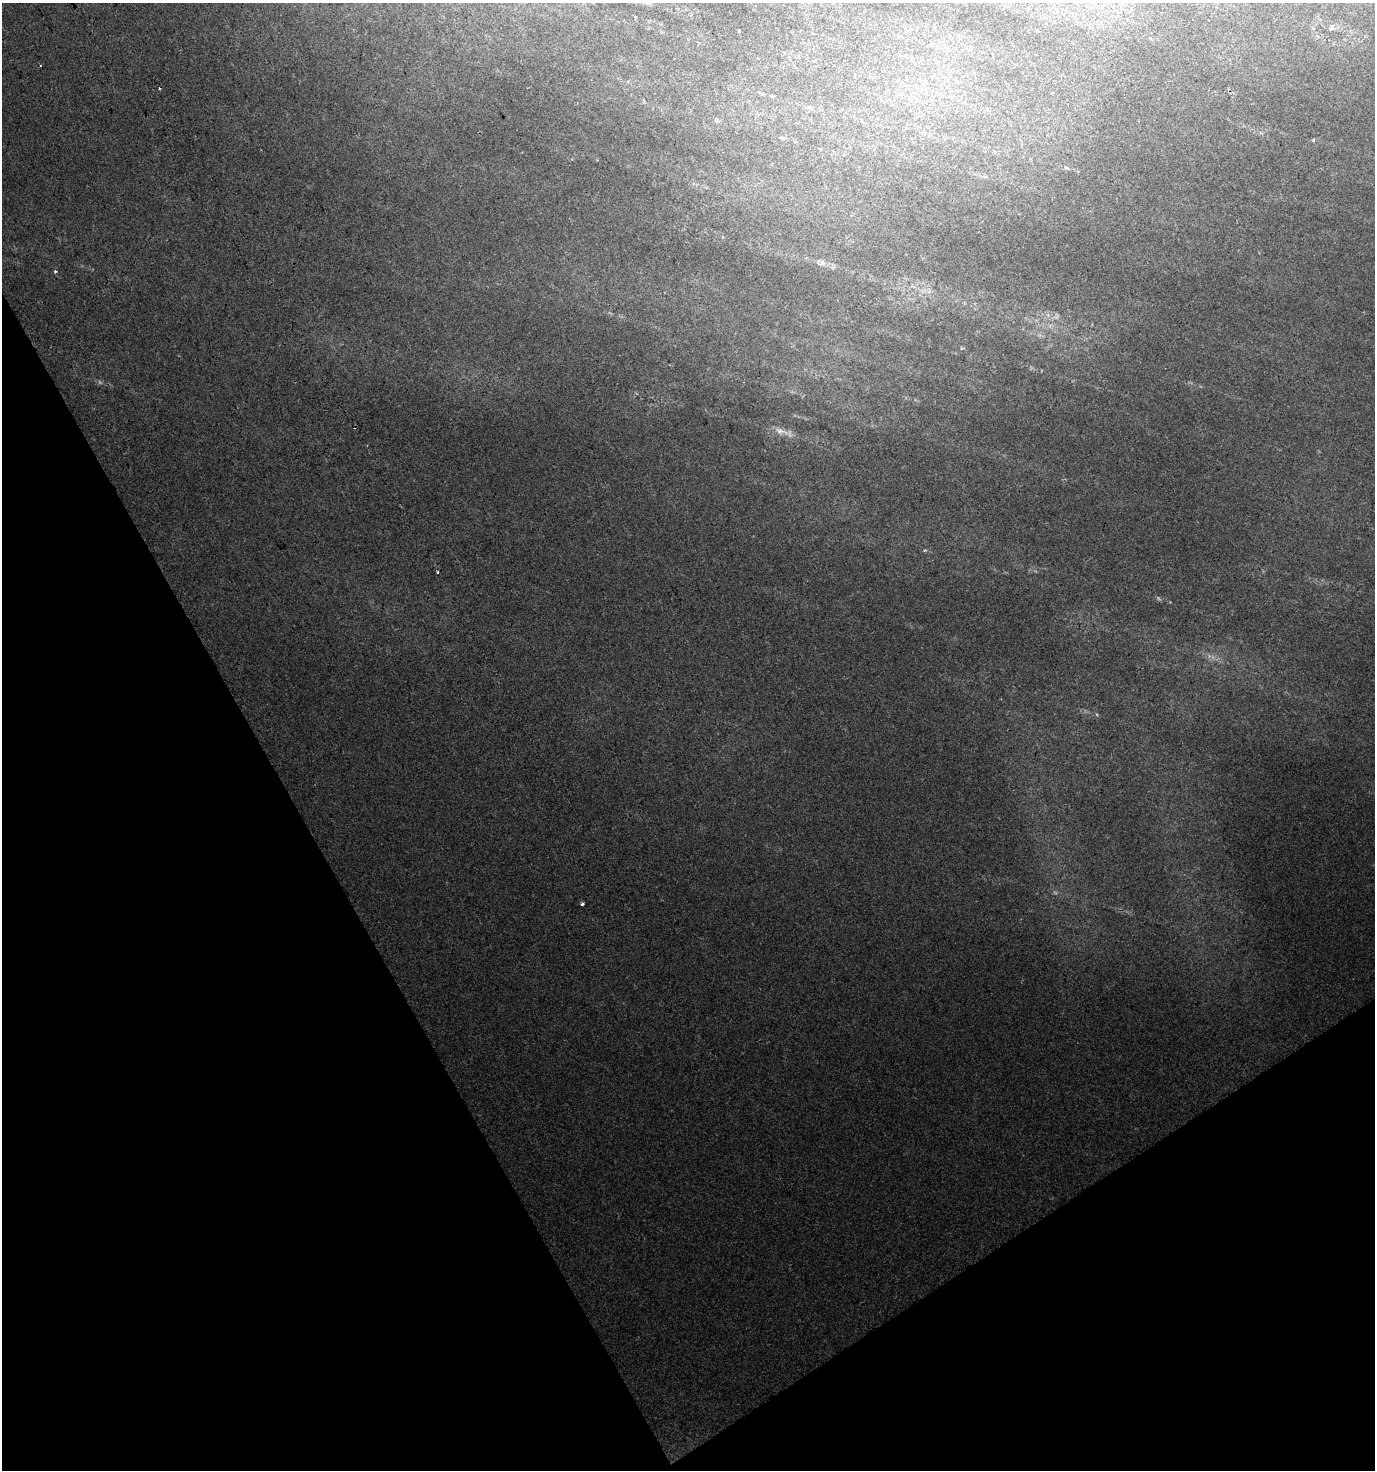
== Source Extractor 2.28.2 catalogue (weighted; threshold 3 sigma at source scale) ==
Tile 14 of 4 x 4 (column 2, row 4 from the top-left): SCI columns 1549-2921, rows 1-1468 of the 5782 x 5875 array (HDU 1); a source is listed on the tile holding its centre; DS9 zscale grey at full resolution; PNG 1377 x 1472 px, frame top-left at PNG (2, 3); no overlay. Shown black and unused: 28% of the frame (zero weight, under 2 of 3 exposures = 2% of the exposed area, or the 3 px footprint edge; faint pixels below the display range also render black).
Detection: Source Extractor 2.28.2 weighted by HDU 2 'WHT'; one run over the whole footprint, this tile lists its part. Background 0.0435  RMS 0.0062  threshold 0.0279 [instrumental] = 3 sigma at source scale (4.5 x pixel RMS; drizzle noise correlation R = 1.50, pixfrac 1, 0.0396/0.0396 arcsec/px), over >= 5 px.
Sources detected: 15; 3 too faint to see at this stretch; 2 cosmic-ray / hot-pixel residue — not listed; the other 10 listed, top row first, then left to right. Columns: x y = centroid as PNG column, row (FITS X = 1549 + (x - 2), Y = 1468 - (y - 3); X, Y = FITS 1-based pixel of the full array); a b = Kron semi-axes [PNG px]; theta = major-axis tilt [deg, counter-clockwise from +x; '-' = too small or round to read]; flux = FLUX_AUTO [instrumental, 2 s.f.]
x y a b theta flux
1331 27 11 3 45 1.2
739 31 4 3 - 1.3
717 120 7 5 -25 1.2
1313 140 4 4 - 0.79
1066 167 6 4 -2 0.9
822 263 13 8 11 3.3
55 271 3 3 - 1.6
781 431 24 7 -17 5.7
438 572 3 3 - 2.2
582 904 4 3 - 1.4